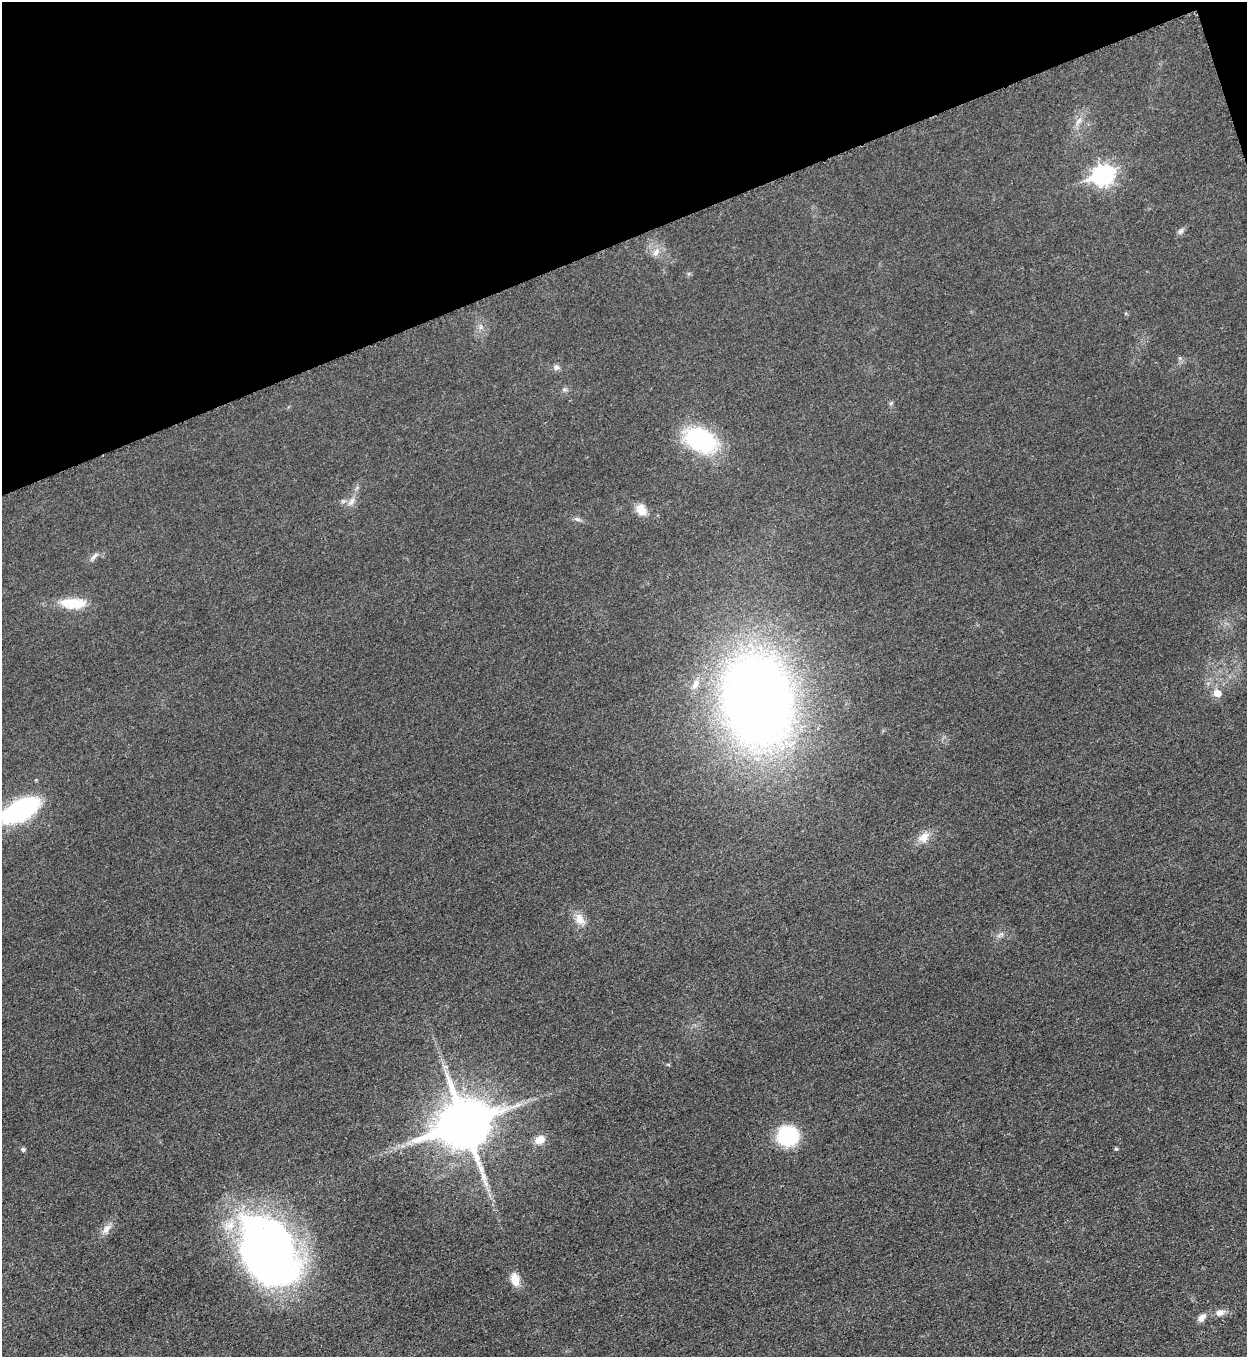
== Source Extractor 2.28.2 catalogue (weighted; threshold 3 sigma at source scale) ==
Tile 3 of 4 x 4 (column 3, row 1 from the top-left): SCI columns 2778-4022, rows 4076-5430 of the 5428 x 5441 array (HDU 1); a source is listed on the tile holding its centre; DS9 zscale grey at full resolution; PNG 1249 x 1359 px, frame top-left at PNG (2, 2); no overlay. Shown black and unused: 18% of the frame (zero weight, under 3 of 5 exposures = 1% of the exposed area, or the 3 px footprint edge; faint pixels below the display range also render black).
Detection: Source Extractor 2.28.2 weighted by HDU 2 'WHT'; one run over the whole footprint, this tile lists its part. Background 0.0229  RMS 0.0048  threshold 0.0216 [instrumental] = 3 sigma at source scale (4.5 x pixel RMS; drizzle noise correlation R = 1.50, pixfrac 1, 0.05/0.05 arcsec/px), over >= 5 px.
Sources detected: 32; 1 inside a brighter object's white glare — not listed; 1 inside a brighter listed object's ellipse — not listed separately; the other 30 listed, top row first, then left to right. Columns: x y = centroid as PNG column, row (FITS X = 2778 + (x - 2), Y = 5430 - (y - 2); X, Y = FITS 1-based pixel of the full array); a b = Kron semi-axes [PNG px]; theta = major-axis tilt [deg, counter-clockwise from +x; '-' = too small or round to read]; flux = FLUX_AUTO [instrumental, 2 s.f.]
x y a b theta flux
1079 121 14 6 55 2.6
1103 175 10 8 16 220
1181 231 9 7 53 1.5
656 252 12 7 47 3
556 367 9 7 1 1.8
564 389 7 6 - 1.2
891 403 6 5 - 0.76
701 440 31 20 -28 56
352 501 12 7 51 2.7
641 510 14 10 -55 6
578 519 9 4 -9 1.2
95 556 15 5 45 1.9
73 603 32 13 -1 13
695 684 15 8 65 3.8
1217 693 7 6 - 5.8
758 700 65 49 -80 610
20 810 25 12 28 100
924 837 15 11 49 5.2
580 919 18 11 -64 5.4
1000 935 11 4 32 1.3
464 1124 17 14 22 2700
788 1136 16 15 - 43
539 1140 11 9 24 5.3
23 1149 5 4 - 1.2
1116 1149 6 4 0 0.51
107 1229 15 9 48 3.4
272 1250 70 49 -68 280
515 1279 16 10 -73 5.4
1220 1313 10 8 13 3.2
1202 1318 12 7 46 2.8
Isophote crosses this tile's border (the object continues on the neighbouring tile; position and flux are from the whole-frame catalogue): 1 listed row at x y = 20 810